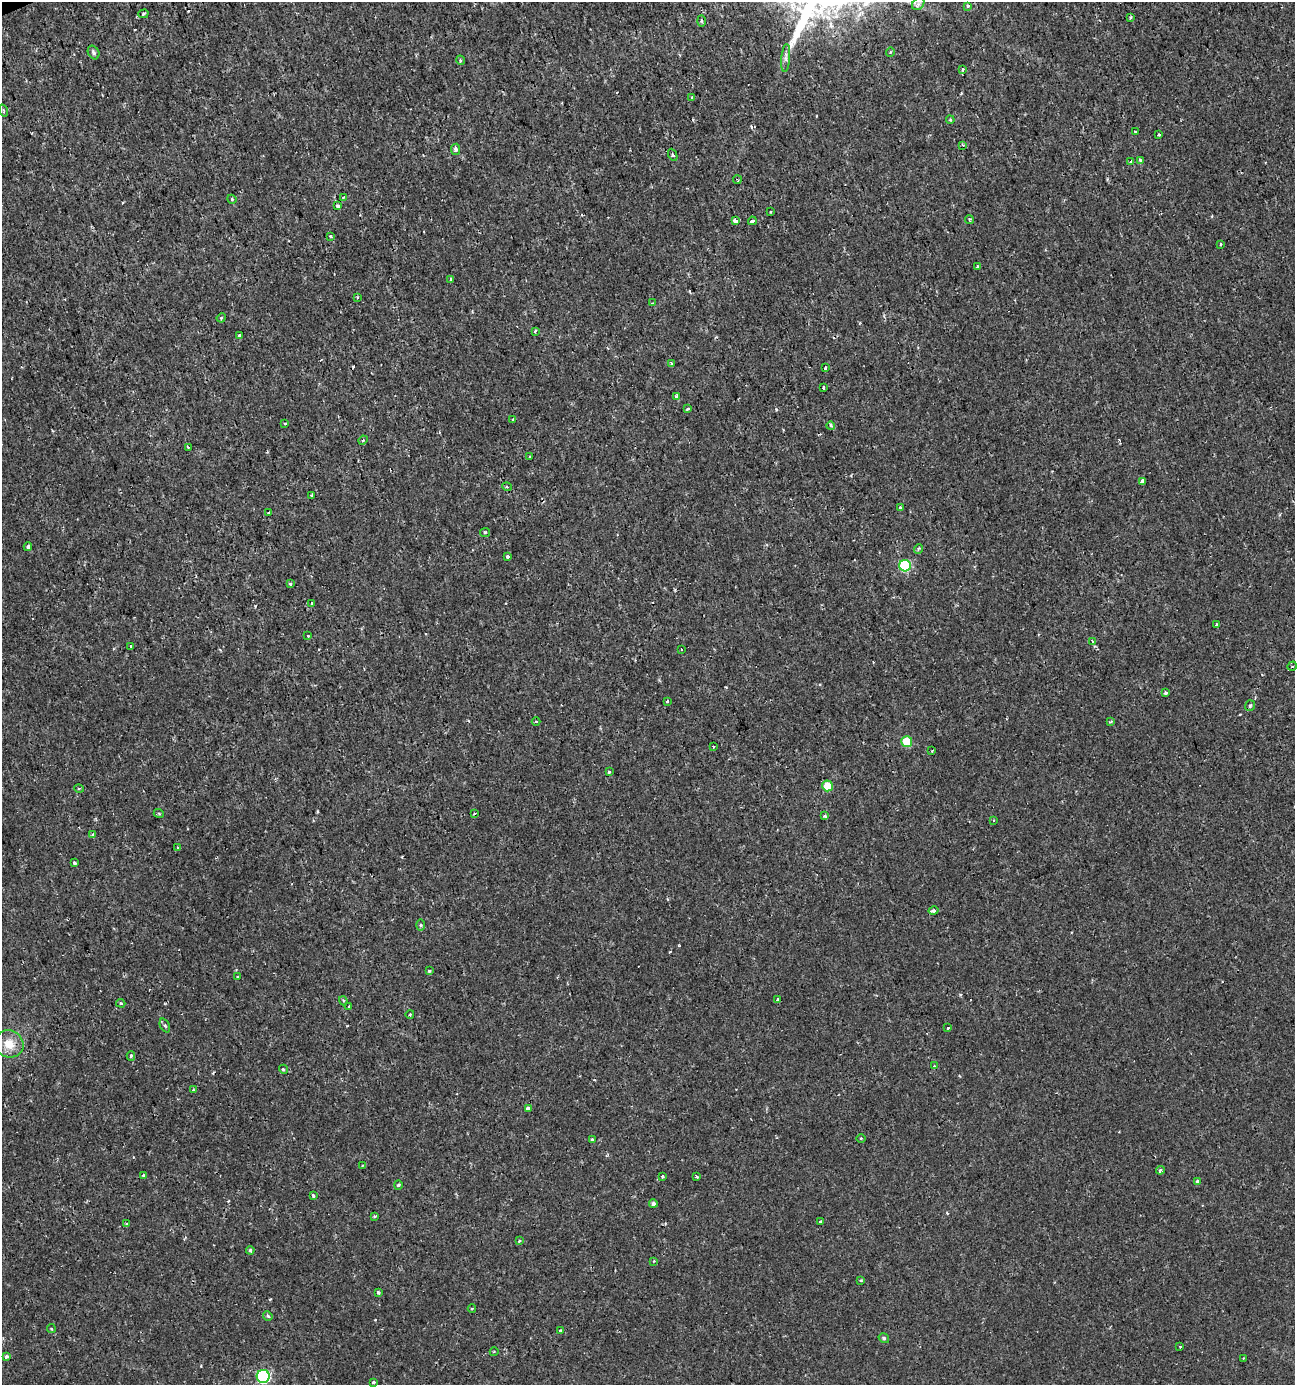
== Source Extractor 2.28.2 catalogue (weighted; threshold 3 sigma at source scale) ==
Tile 11 of 4 x 4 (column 3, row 3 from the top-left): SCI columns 2722-4014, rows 1389-2771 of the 5403 x 5550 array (HDU 1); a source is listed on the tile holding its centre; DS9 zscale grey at full resolution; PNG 1297 x 1387 px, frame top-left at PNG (2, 2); each listed source drawn as its Kron ellipse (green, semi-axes under 4 px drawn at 4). Shown black and unused: <1% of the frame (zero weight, under 2 of 3 exposures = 1% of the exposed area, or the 3 px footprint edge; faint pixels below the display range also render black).
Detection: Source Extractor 2.28.2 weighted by HDU 2 'WHT'; one run over the whole footprint, this tile lists its part. Background 0.00179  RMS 0.0012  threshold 0.00521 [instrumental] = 3 sigma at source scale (4.5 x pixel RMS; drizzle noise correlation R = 1.50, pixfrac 1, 0.0396/0.0396 arcsec/px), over >= 5 px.
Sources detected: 141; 10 cosmic-ray / hot-pixel residue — neither listed nor drawn; the other 131 listed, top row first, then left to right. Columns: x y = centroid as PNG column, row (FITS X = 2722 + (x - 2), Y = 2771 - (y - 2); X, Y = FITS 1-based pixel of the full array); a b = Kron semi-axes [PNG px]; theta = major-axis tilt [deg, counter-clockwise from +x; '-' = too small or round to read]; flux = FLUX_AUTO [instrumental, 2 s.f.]
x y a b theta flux
918 4 7 5 46 0.32
968 6 4 3 - 0.27
143 14 5 4 - 0.18
1130 18 3 3 - 0.24
701 21 6 4 -89 0.18
94 52 7 5 -59 0.31
890 52 5 3 - 0.12
786 58 14 4 85 0.44
460 60 5 3 - 0.12
963 69 3 3 - 0.46
691 97 4 3 - 0.18
3 110 6 3 -71 0.12
950 120 4 3 - 0.16
1135 132 3 2 - 0.1
1159 135 3 3 - 0.24
963 145 4 3 - 0.14
455 149 6 4 79 0.46
673 155 6 3 -66 0.17
1140 160 3 3 - 0.29
1131 161 3 3 - 1.4
737 180 4 2 - 0.12
343 197 3 2 - 0.22
232 199 4 4 - 0.14
338 206 3 3 - 0.75
771 212 3 2 - 0.096
969 219 4 2 - 0.13
735 221 4 3 - 3.5
752 221 4 3 - 0.31
331 236 3 3 - 0.32
1220 244 3 3 - 0.45
977 266 3 3 - 0.19
451 279 4 2 - 0.11
357 297 4 3 - 0.12
652 303 4 3 - 0.097
221 318 5 3 - 0.13
535 331 3 3 - 0.61
240 335 3 3 - 0.41
671 364 4 3 - 0.25
825 368 3 3 - 0.53
823 388 3 3 - 0.67
677 396 3 3 - 0.36
688 409 4 3 - 0.15
513 419 3 2 - 0.11
285 423 3 3 - 0.34
831 426 4 4 - 0.3
363 440 5 4 - 0.14
188 447 4 2 - 0.093
530 457 3 2 - 0.2
1142 481 4 3 - 0.82
507 487 5 3 - 0.11
312 495 3 3 - 0.18
900 508 3 3 - 0.34
269 513 3 3 - 0.26
485 532 5 4 - 0.14
28 547 4 4 - 0.34
918 549 5 3 - 0.13
507 557 3 3 - 0.47
905 566 6 5 - 8.7
290 584 3 3 - 0.15
312 604 3 3 - 0.25
1216 625 3 3 - 0.15
308 636 3 2 - 0.092
1092 642 3 3 - 0.21
131 646 3 3 - 0.17
681 649 3 3 - 0.17
1292 666 5 4 - 0.18
1165 693 4 3 - 0.26
667 701 3 2 - 0.13
1250 706 5 4 - 0.31
536 721 4 3 - 0.11
1111 721 4 4 - 0.15
907 742 5 5 - 4
713 747 3 3 - 0.31
932 751 3 2 - 0.12
609 772 3 3 - 0.19
827 786 5 5 - 2.3
79 789 5 3 - 0.12
159 814 5 3 - 0.13
474 814 3 2 - 0.17
825 816 3 3 - 0.22
994 820 4 2 - 0.094
92 835 3 3 - 0.18
178 848 4 3 - 0.13
74 863 3 3 - 0.26
933 911 5 3 - 0.46
421 925 5 3 - 0.14
430 971 3 3 - 0.3
237 977 3 2 - 0.15
778 999 3 2 - 0.12
343 1001 4 4 - 0.16
121 1003 5 3 - 0.19
349 1006 3 3 - 0.23
410 1014 4 3 - 0.097
165 1025 7 4 -65 0.21
948 1028 3 3 - 0.27
9 1044 15 13 -30 1.8
131 1056 5 4 - 0.16
934 1066 4 3 - 0.1
283 1069 4 4 - 0.17
193 1090 4 2 - 0.077
528 1108 4 3 - 0.51
861 1138 5 3 - 0.11
592 1140 4 3 - 0.2
363 1166 4 4 - 0.13
1160 1170 4 3 - 0.29
144 1175 4 3 - 0.15
662 1177 3 3 - 0.4
697 1177 3 2 - 0.17
1197 1181 4 3 - 0.33
398 1185 4 4 - 0.15
313 1196 3 3 - 0.31
653 1204 4 4 - 0.31
374 1216 4 3 - 0.13
820 1222 3 3 - 0.39
126 1223 3 2 - 0.1
519 1241 3 2 - 0.099
250 1250 4 3 - 0.22
654 1261 3 2 - 0.096
861 1280 3 3 - 0.14
378 1292 3 3 - 0.16
472 1308 4 3 - 0.13
268 1316 5 4 - 0.28
51 1329 4 3 - 0.11
561 1330 3 2 - 0.13
884 1338 5 4 - 0.21
1180 1346 3 2 - 0.088
494 1352 4 3 - 0.1
6 1356 4 3 - 0.31
1243 1358 2 2 - 0.073
263 1376 6 6 - 17
373 1382 3 3 - 0.26